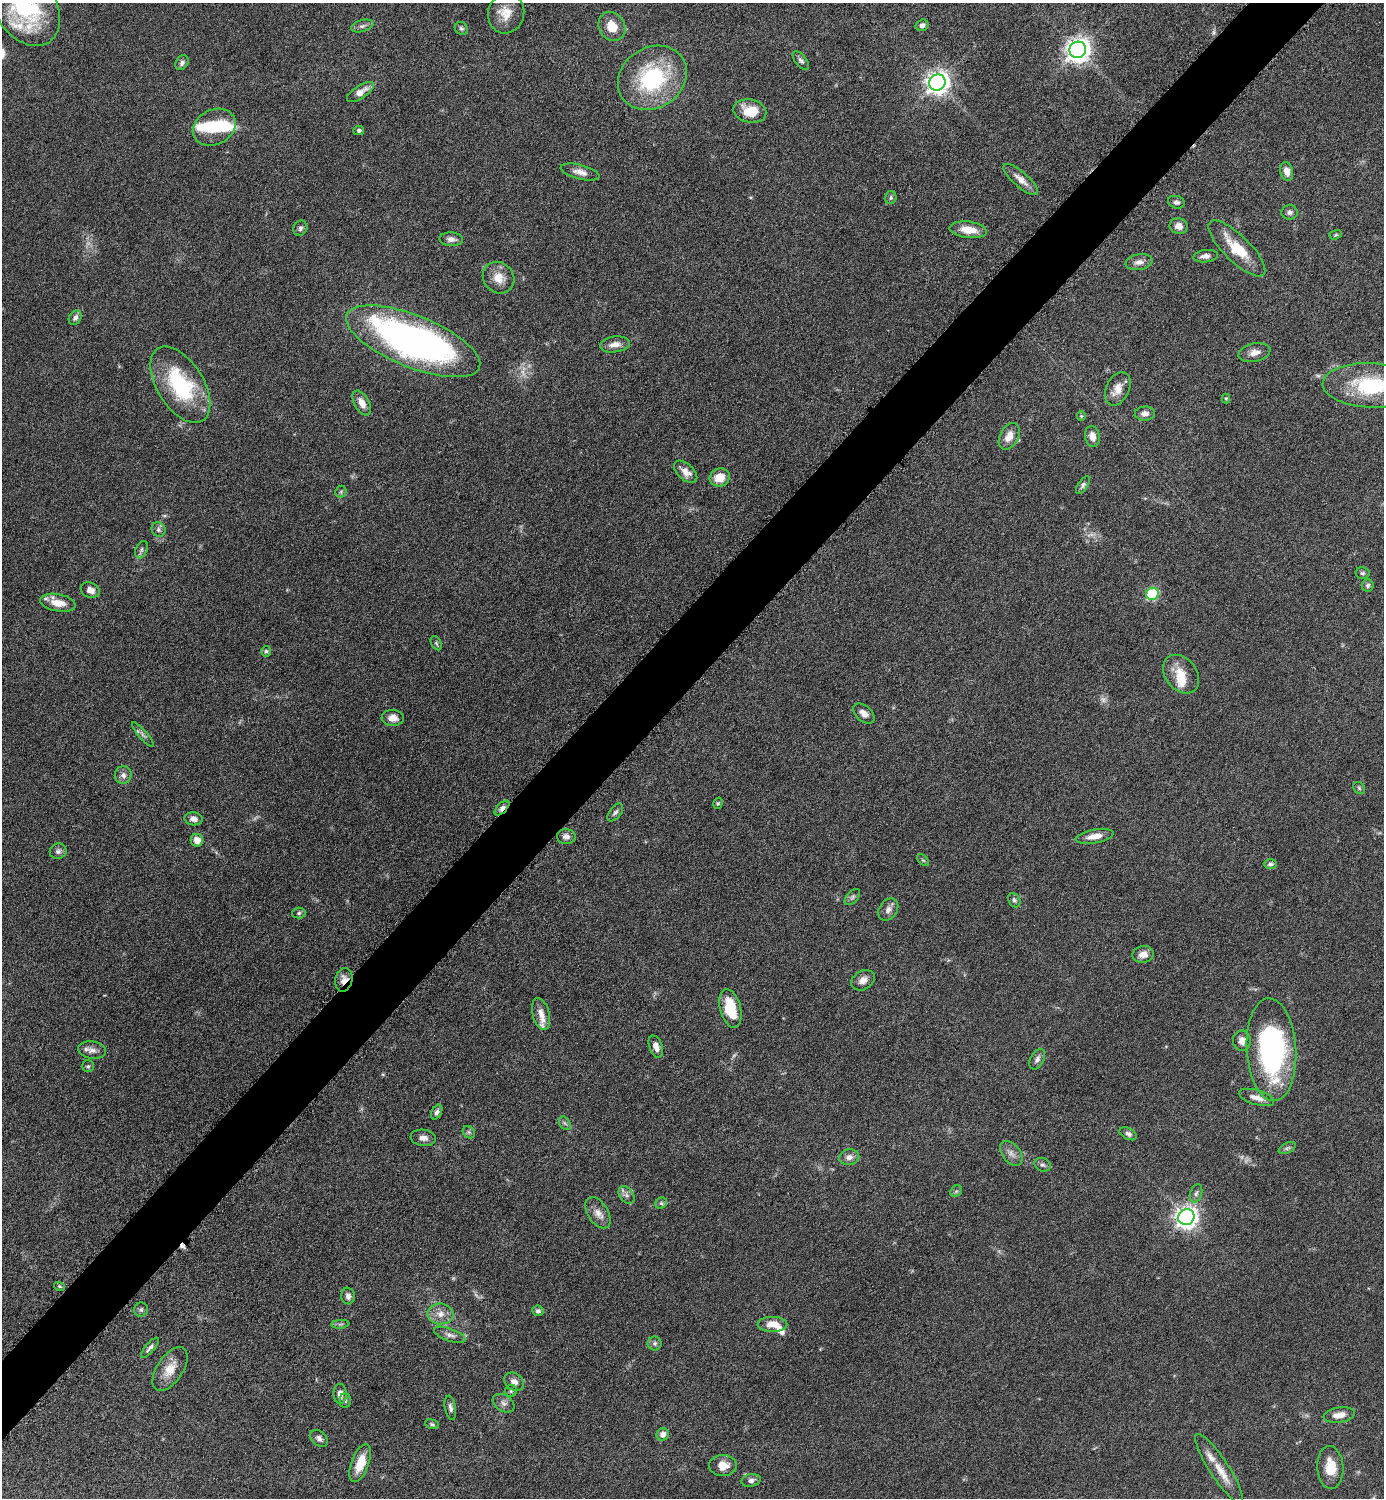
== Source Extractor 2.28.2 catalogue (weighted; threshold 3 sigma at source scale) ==
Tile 10 of 4 x 4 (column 2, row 3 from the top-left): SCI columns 1690-3071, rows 1503-2998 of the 6002 x 6002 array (HDU 1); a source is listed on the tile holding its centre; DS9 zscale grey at full resolution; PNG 1386 x 1500 px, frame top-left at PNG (2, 3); each listed source drawn as its Kron ellipse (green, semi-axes under 4 px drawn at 4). Shown black and unused: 5% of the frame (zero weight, under 6 of 12 exposures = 1% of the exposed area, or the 3 px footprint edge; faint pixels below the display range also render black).
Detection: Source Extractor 2.28.2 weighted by HDU 2 'WHT'; one run over the whole footprint, this tile lists its part. Background 0.087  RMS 0.0038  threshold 0.0156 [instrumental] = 3 sigma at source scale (4.09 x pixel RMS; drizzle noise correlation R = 1.36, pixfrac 0.8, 0.05/0.05 arcsec/px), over >= 5 px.
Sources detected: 142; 3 too faint to see at this stretch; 2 inside a brighter object's white glare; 1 cosmic-ray / hot-pixel residue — neither listed nor drawn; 7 inside a brighter listed object's ellipse — not listed separately; the other 129 listed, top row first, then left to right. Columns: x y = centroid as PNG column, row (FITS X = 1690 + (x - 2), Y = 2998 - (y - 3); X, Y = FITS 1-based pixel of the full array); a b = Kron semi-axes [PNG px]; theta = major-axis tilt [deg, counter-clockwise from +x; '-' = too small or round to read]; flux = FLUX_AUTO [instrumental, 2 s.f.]
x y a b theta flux
25 7 43 30 -56 38
506 13 20 18 75 6.2
922 25 6 5 - 1.4
362 26 11 5 16 1.3
612 26 15 13 -57 6.1
461 28 7 6 - 0.75
1078 50 8 8 - 310
801 60 11 5 -50 1
182 63 8 6 56 1.2
652 78 36 30 34 36
937 83 8 8 - 270
360 92 15 6 33 3.4
750 111 16 11 -12 7.6
214 127 22 17 27 11
359 130 5 4 - 0.88
1287 171 10 6 -75 2.5
580 172 20 7 -14 2.8
1021 180 22 7 -41 3.5
891 198 6 5 - 0.74
1176 202 8 6 -16 1.1
1289 212 8 7 - 1.3
1179 226 9 8 - 2.4
300 228 8 6 57 1.1
968 230 18 8 -6 6.1
1336 235 6 4 20 0.49
451 239 12 7 -2 1.8
1237 248 37 13 -44 12
1206 256 12 6 7 1.8
1139 262 13 8 9 2.2
499 278 17 15 -46 5
75 318 7 6 - 1.3
413 341 71 26 -22 170
615 344 15 8 8 2.8
1255 353 16 9 13 2.7
180 385 42 23 -58 32
1371 385 48 22 -3 31
1118 389 17 11 66 4
1226 398 5 4 - 0.43
362 403 13 7 -61 3.3
1145 414 10 7 4 1.9
1081 416 5 4 - 0.45
1009 436 14 9 62 4.2
1092 436 10 7 -80 2.8
686 472 14 8 -42 3
720 477 10 9 - 5.5
1083 485 10 5 54 0.97
341 492 6 5 - 0.61
159 530 7 6 - 1.1
142 550 9 5 69 0.94
1362 573 7 6 - 0.79
1368 585 6 6 - 0.83
90 590 10 7 -22 2.6
1152 594 6 6 - 29
58 603 18 8 -11 5.3
436 643 7 5 -61 0.58
266 651 5 4 - 0.62
1181 674 21 15 -52 6.8
864 714 12 7 -41 2.1
393 718 11 8 -4 3
143 735 16 4 -49 1.2
123 775 9 8 - 1.8
1359 788 6 5 - 0.6
718 803 6 4 73 0.51
502 808 9 4 45 1.8
615 812 10 5 51 1.1
194 819 9 6 -8 1.8
1095 836 19 6 11 3.8
566 837 9 7 -8 1.8
197 840 6 6 - 3.2
58 851 8 8 - 1.2
923 860 7 4 -44 0.55
1270 864 6 4 -1 0.84
852 897 10 5 48 0.89
1014 900 8 5 -61 0.82
888 910 12 9 56 1.8
299 913 6 5 - 0.64
1143 954 10 8 9 2.7
344 980 12 8 76 2.8
863 980 12 9 31 2.6
730 1008 19 10 -75 11
541 1014 16 8 -76 3.1
1242 1041 10 9 - 2.7
656 1047 12 6 -70 2.3
92 1050 14 8 -8 2.1
1271 1050 51 24 -86 74
1037 1059 11 6 62 1.5
88 1066 6 6 - 0.61
1256 1097 18 7 -16 2.9
437 1112 8 5 63 1.2
565 1123 7 5 -58 0.74
469 1132 7 5 -45 0.73
1128 1134 9 5 -28 1.1
423 1138 13 8 -8 2
1287 1148 9 5 27 0.85
1011 1153 14 9 -52 2.3
849 1157 10 7 12 2
1042 1165 8 6 -27 0.92
956 1191 6 5 - 0.58
1196 1193 9 5 72 1
626 1195 10 6 -53 1.4
661 1203 6 5 - 0.63
598 1213 17 10 -58 3.1
1186 1217 8 7 - 240
59 1286 5 4 - 0.48
348 1296 8 6 -82 1.6
141 1310 7 7 - 0.82
538 1311 5 5 - 0.85
440 1314 13 10 -3 3.4
340 1324 9 3 5 0.69
773 1324 15 7 0 4.8
450 1335 16 6 -20 1.9
655 1343 7 7 - 0.93
150 1348 12 4 50 1.2
170 1369 25 13 57 5.8
514 1382 10 8 -38 2.3
511 1391 6 6 - 0.71
340 1394 10 6 -87 2.3
345 1401 7 5 -88 0.76
503 1403 12 8 -33 1.7
450 1408 12 5 -80 1.3
1339 1415 15 7 9 3.3
432 1424 7 4 -15 0.62
663 1434 6 6 - 2.3
319 1438 10 7 -42 1.5
360 1463 20 8 70 7.4
723 1465 14 10 0 4
1330 1467 21 13 -87 6.9
1219 1468 41 9 -57 6.7
751 1480 10 6 10 1.5
Overlapping masked pixels (flux is a lower limit): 2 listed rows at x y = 502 808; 344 980
Isophote crosses this tile's border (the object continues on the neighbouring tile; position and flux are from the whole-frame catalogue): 2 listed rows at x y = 25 7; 1371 385